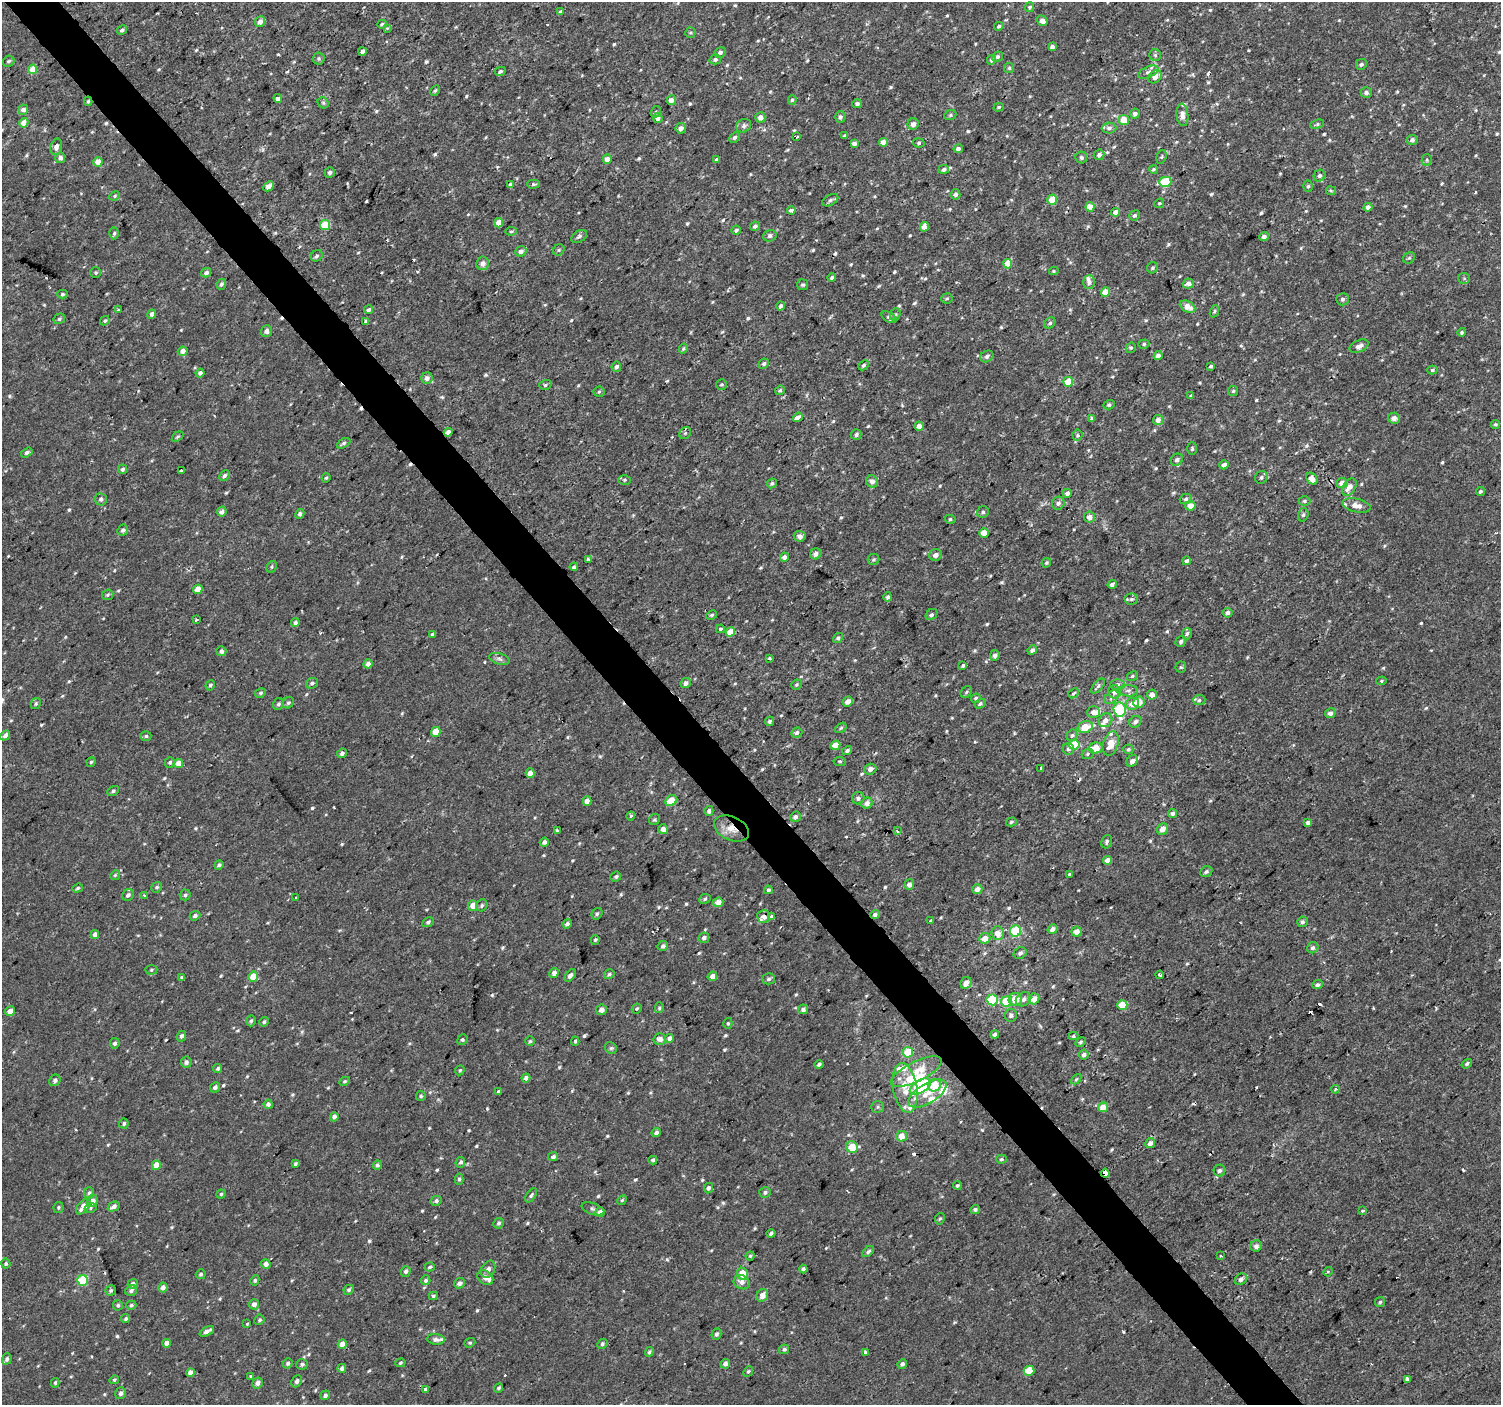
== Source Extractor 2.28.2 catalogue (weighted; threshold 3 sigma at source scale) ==
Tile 11 of 4 x 4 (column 3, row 3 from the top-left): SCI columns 3001-4499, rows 1544-2946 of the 6003 x 5958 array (HDU 1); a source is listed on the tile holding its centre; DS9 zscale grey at full resolution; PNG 1503 x 1407 px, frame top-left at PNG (2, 2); each listed source drawn as its Kron ellipse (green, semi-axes under 4 px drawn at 4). Shown black and unused: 4% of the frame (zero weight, under 2 of 3 exposures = <1% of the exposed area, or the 3 px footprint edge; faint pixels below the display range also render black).
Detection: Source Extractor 2.28.2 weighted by HDU 2 'WHT'; one run over the whole footprint, this tile lists its part. Background 2.98e-04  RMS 0.002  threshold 0.00922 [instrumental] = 3 sigma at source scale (4.5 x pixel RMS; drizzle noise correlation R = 1.50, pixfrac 1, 0.0396/0.0396 arcsec/px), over >= 5 px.
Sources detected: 753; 1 inside a brighter object's white glare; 16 cosmic-ray / hot-pixel residue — neither listed nor drawn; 19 inside a brighter listed object's ellipse — not listed separately; of the other 717, all 500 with FLUX_AUTO >= 0.288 (the completeness limit of this list) listed and drawn (217 fainter detections not listed), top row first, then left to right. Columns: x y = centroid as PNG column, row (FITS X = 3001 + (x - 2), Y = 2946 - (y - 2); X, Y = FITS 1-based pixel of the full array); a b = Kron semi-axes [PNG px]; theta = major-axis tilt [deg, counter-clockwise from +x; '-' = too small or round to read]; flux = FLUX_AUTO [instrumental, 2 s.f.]
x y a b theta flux
1030 7 5 4 - 0.47
560 12 4 3 - 0.37
260 21 5 5 - 1.2
1042 21 6 5 - 1.3
382 24 5 3 - 0.38
999 26 5 4 - 0.39
387 28 4 3 - 0.33
122 30 5 4 - 0.48
691 32 5 5 - 0.33
1052 47 4 4 - 0.71
362 51 4 3 - 0.61
720 52 6 5 - 0.7
1155 55 6 5 - 0.45
997 57 6 4 32 0.44
319 58 6 6 - 0.39
715 59 5 5 - 0.58
992 60 5 4 - 0.66
9 61 6 5 - 0.43
1361 64 6 5 - 0.51
1009 68 5 5 - 0.31
33 69 4 4 - 3.6
500 71 5 4 - 0.39
1148 72 11 5 24 0.83
1155 77 7 6 - 1.5
435 90 5 4 - 0.33
1366 93 5 5 - 0.7
278 98 4 3 - 1.5
671 100 5 4 - 1.2
792 100 5 4 - 0.36
88 101 4 4 - 0.29
323 103 6 5 - 0.36
857 104 5 4 - 0.59
999 107 5 4 - 0.31
23 110 5 5 - 0.99
656 112 6 5 - 0.33
1135 114 5 5 - 0.75
950 115 6 5 - 0.35
1182 115 11 6 -83 1.2
760 117 5 5 - 1.2
840 117 5 5 - 0.58
658 118 5 5 - 0.91
1124 120 5 5 - 3.2
24 123 5 4 - 1.8
913 124 6 5 - 0.86
1317 124 7 4 19 0.34
744 126 8 6 31 0.6
681 128 5 5 - 1.1
1109 128 7 5 2 0.62
845 136 4 3 - 0.44
735 137 6 4 43 0.47
796 137 4 3 - 0.51
1412 140 5 5 - 0.73
883 142 4 4 - 1.5
854 143 4 4 - 0.84
919 143 6 4 -10 0.39
56 147 8 5 77 0.96
958 149 5 4 - 0.77
1099 155 5 5 - 0.67
1081 157 6 5 - 0.46
1161 157 7 5 72 0.34
60 158 5 5 - 0.93
607 159 4 4 - 1.4
716 160 4 3 - 0.38
1427 160 5 5 - 0.31
98 162 5 4 - 1.8
944 169 5 4 - 0.64
1153 169 4 4 - 0.31
330 172 5 5 - 0.53
1320 176 6 5 - 0.63
1165 182 6 5 - 7.8
510 184 3 3 - 0.58
534 184 6 4 2 0.45
268 186 6 4 42 1.1
1308 186 5 5 - 0.35
1331 191 5 4 - 0.31
956 194 5 5 - 0.64
115 196 5 4 - 0.33
830 200 8 5 29 0.5
1052 200 5 5 - 4.7
1159 203 5 4 - 0.31
1090 207 4 4 - 3.1
1368 207 4 4 - 0.97
791 210 4 4 - 0.85
1116 212 4 4 - 1.1
1134 215 5 5 - 0.49
499 223 5 4 - 2.6
325 225 5 5 - 5.8
755 226 5 4 - 0.63
924 227 5 4 - 1.6
736 230 5 4 - 0.48
511 231 5 4 - 0.29
114 233 6 4 87 0.36
579 236 8 5 32 0.52
770 236 7 6 - 0.61
1264 237 5 4 - 0.74
559 250 6 5 - 0.34
521 251 5 5 - 0.79
317 256 6 5 - 0.45
1409 258 6 5 - 0.33
483 263 6 6 - 1.4
1008 264 5 4 - 3.4
1153 268 5 5 - 0.4
1054 271 5 4 - 0.3
96 273 5 5 - 0.32
206 273 5 4 - 0.72
832 277 4 4 - 0.42
1464 278 6 5 - 0.33
1089 282 6 6 - 0.81
221 284 5 4 - 0.45
1188 284 5 5 - 1
803 285 5 5 - 0.36
1106 292 4 4 - 2.6
62 294 5 4 - 0.33
947 298 6 5 - 0.32
1342 299 6 6 - 0.48
781 306 4 3 - 0.47
1188 307 8 5 -28 2.1
118 310 3 3 - 0.45
369 310 5 4 - 0.5
1214 311 6 4 70 0.34
152 314 4 4 - 0.78
895 314 6 5 - 0.4
889 317 8 5 -30 0.52
59 319 6 5 - 0.42
105 321 5 4 - 0.33
366 321 4 3 - 0.44
1050 323 6 5 - 0.47
266 331 6 5 - 0.73
1462 332 4 4 - 0.36
1144 344 6 4 17 0.37
1359 346 10 6 26 1.2
1131 348 5 5 - 0.35
683 349 5 4 - 0.29
183 351 5 4 - 1.1
987 356 7 5 31 0.62
1158 356 4 4 - 1.1
764 364 5 5 - 0.47
863 365 5 4 - 0.39
1211 366 3 3 - 0.38
616 367 5 4 - 0.75
1432 370 5 4 - 0.3
200 373 4 4 - 0.69
427 378 6 5 - 0.89
1068 382 5 5 - 5.1
722 384 5 5 - 0.33
545 385 6 4 18 0.35
780 390 5 4 - 0.38
1233 391 5 5 - 0.33
599 392 5 5 - 0.3
1191 396 4 3 - 0.43
1109 405 5 4 - 0.42
798 417 5 4 - 1.2
1394 418 6 5 - 1.2
1092 419 4 3 - 0.54
1158 420 5 5 - 1.1
1496 424 4 4 - 0.34
919 426 4 4 - 1.1
448 432 4 4 - 1.3
685 433 6 5 - 0.41
856 435 5 5 - 0.5
1077 435 5 5 - 0.38
178 437 6 4 37 0.3
344 443 7 4 28 0.45
1192 449 6 4 -90 0.34
27 452 6 4 34 0.53
1177 460 6 5 - 0.71
1224 465 4 4 - 0.97
123 469 5 4 - 0.47
181 470 3 3 - 3.2
224 476 6 4 46 0.45
1261 477 6 6 - 0.53
326 478 4 4 - 0.29
1312 479 6 5 - 1.7
624 480 6 5 - 0.31
872 481 6 6 - 1.1
772 483 5 4 - 0.39
1342 483 5 5 - 1.3
1349 487 9 6 57 1.7
1480 491 5 3 - 0.38
1067 493 4 4 - 0.85
101 499 6 6 - 0.59
1186 499 6 5 - 0.49
1305 501 6 4 2 0.37
1058 503 6 6 - 0.72
1357 505 14 6 -13 1.7
1190 506 5 5 - 1.9
222 512 5 4 - 0.82
983 512 6 5 - 0.45
300 514 5 4 - 0.66
1303 515 7 5 74 0.41
1090 517 5 5 - 1.4
950 519 5 4 - 0.39
123 530 6 5 - 0.62
984 533 4 4 - 2
800 536 6 5 - 0.73
816 554 6 5 - 0.85
935 555 6 5 - 0.96
784 557 4 4 - 0.84
588 559 4 4 - 0.3
874 559 6 5 - 0.37
1186 561 4 4 - 0.63
1046 563 5 4 - 0.34
272 567 6 4 59 0.31
574 567 4 4 - 0.38
1112 584 4 3 - 0.53
198 589 5 4 - 2.1
108 595 6 5 - 0.34
888 597 4 4 - 0.49
1131 599 7 5 3 0.46
1228 613 5 5 - 0.75
712 615 6 4 27 0.33
932 615 6 5 - 0.48
196 620 3 3 - 0.59
295 623 4 4 - 0.68
720 629 4 4 - 0.35
730 632 5 4 - 2.7
432 634 4 4 - 0.31
1187 634 6 5 - 0.46
838 638 5 4 - 0.44
1181 641 5 5 - 0.45
1032 650 5 4 - 0.68
221 651 5 5 - 0.76
995 655 5 4 - 0.72
769 658 3 3 - 0.4
499 659 10 5 -16 0.66
368 664 4 4 - 1.2
963 665 3 3 - 0.36
1181 667 5 5 - 0.32
1132 676 6 4 25 0.32
1381 681 5 4 - 0.3
312 683 6 5 - 0.49
686 683 5 4 - 0.81
796 684 5 5 - 0.3
210 685 5 4 - 0.41
1118 685 7 5 0 0.53
1098 686 9 4 49 0.59
1128 691 10 5 -3 0.81
966 692 6 5 - 0.34
1114 692 6 6 - 1.1
260 693 5 4 - 0.35
1073 693 6 4 40 0.29
1152 695 5 5 - 1.2
1112 697 8 5 40 0.7
976 698 5 4 - 0.37
1199 700 6 5 - 0.4
848 701 5 4 - 1.3
1139 702 6 5 - 2.2
36 703 6 4 61 0.33
288 703 6 5 - 0.4
278 704 6 5 - 0.44
980 704 6 4 32 0.39
1133 704 6 6 - 1.9
1120 709 7 6 - 16
1093 712 6 5 - 1.1
1330 713 5 5 - 0.83
1105 720 7 6 - 1.2
769 721 5 4 - 0.5
1135 722 6 5 - 0.75
1085 727 8 6 16 3.5
841 728 6 4 37 0.34
436 732 5 4 - 3.3
797 733 6 4 25 0.58
5 735 5 4 - 0.68
1072 735 6 5 - 0.37
146 736 5 5 - 0.38
1111 744 12 7 73 2.8
835 745 5 4 - 2
1074 745 5 5 - 5.3
1096 748 7 5 13 3.3
1068 749 6 5 - 0.48
1128 749 5 4 - 0.4
847 750 5 4 - 0.44
342 753 5 4 - 0.55
1088 754 6 5 - 0.39
840 761 6 4 -6 0.31
1132 761 6 5 - 0.93
91 762 5 4 - 0.29
170 762 5 5 - 0.41
178 764 5 4 - 2.2
1041 768 4 2 - 0.44
870 769 6 5 - 0.92
530 773 5 4 - 1.3
113 791 6 4 29 0.41
858 798 6 6 - 0.76
587 801 4 4 - 1.5
671 801 6 5 - 3.4
867 803 6 5 - 1.1
709 811 5 4 - 0.61
1172 813 5 4 - 0.58
631 816 4 3 - 0.41
795 817 5 5 - 0.64
654 820 6 5 - 0.37
1011 822 5 4 - 0.29
1308 822 4 4 - 0.52
663 829 5 5 - 1.4
731 829 18 11 -25 3
1162 829 6 5 - 1.7
557 830 3 3 - 0.85
897 831 3 3 - 0.38
544 842 5 4 - 0.7
1107 842 7 5 71 0.47
1107 860 4 4 - 1.6
219 865 5 4 - 0.48
1206 872 6 5 - 0.51
1070 874 3 3 - 0.33
115 875 5 4 - 0.29
616 877 5 5 - 0.41
909 885 5 4 - 1
157 887 5 5 - 0.4
78 888 5 4 - 0.32
977 889 5 4 - 1.1
768 890 4 4 - 0.51
128 895 6 5 - 0.66
185 895 5 5 - 0.42
145 896 3 3 - 0.87
296 898 3 3 - 0.31
705 899 6 4 25 0.38
718 902 5 5 - 1.5
482 905 6 5 - 0.4
473 906 5 5 - 2.4
597 914 6 5 - 0.42
875 915 5 4 - 0.64
195 916 5 4 - 0.54
763 917 6 6 - 1.5
772 917 4 3 - 0.99
931 921 4 3 - 0.62
428 922 6 4 28 0.46
1302 922 5 5 - 0.49
567 924 5 4 - 0.6
1053 929 5 4 - 0.95
1015 931 5 5 - 11
1076 932 5 5 - 1.7
998 933 7 6 - 1.8
95 934 4 4 - 1
704 938 5 5 - 0.75
985 938 5 5 - 1.8
595 940 5 4 - 0.33
663 946 5 5 - 0.48
1313 948 6 5 - 0.51
1020 953 7 5 35 0.59
151 970 6 5 - 0.33
554 973 5 4 - 1.1
609 974 5 4 - 0.46
570 975 7 4 53 0.69
1160 975 4 3 - 0.42
712 976 5 4 - 1.2
182 977 4 3 - 0.47
253 977 5 5 - 3.2
769 979 6 5 - 0.5
966 983 6 5 - 1.4
1317 985 5 4 - 0.55
1015 999 6 6 - 2.5
1024 999 8 6 32 0.86
1034 999 5 5 - 2.1
992 1000 5 5 - 12
1006 1001 5 5 - 5.9
1122 1005 5 5 - 5.6
637 1008 5 4 - 0.33
659 1008 5 4 - 0.33
803 1009 5 5 - 0.81
601 1010 5 5 - 1.1
10 1011 5 5 - 1.3
1011 1015 6 6 - 0.64
251 1021 6 4 73 0.38
264 1022 5 4 - 0.39
728 1023 5 4 - 0.29
995 1034 4 3 - 0.66
181 1036 5 4 - 0.52
1074 1036 5 4 - 0.33
669 1038 4 4 - 1.1
660 1039 6 5 - 1.1
462 1040 5 5 - 0.38
530 1041 5 5 - 0.3
575 1041 4 4 - 0.34
1081 1042 6 4 28 0.36
115 1043 5 5 - 0.52
611 1048 6 5 - 0.41
908 1052 5 5 - 5.2
1084 1055 5 4 - 0.79
186 1062 5 5 - 0.69
819 1064 4 3 - 0.47
1467 1064 5 4 - 0.47
218 1068 5 4 - 0.53
460 1070 5 4 - 0.31
916 1072 28 10 26 4.4
526 1078 4 4 - 0.98
1076 1079 6 3 45 0.29
55 1080 6 5 - 0.72
345 1081 5 4 - 0.32
935 1085 7 6 - 4
215 1087 5 4 - 0.62
920 1087 12 6 32 18
905 1088 25 12 -80 4.3
1335 1089 4 3 - 0.33
498 1092 3 3 - 1
927 1094 21 10 31 3.4
421 1096 5 5 - 0.38
268 1104 4 4 - 0.8
878 1107 6 5 - 0.38
1103 1107 5 5 - 2.1
334 1117 4 4 - 0.88
124 1124 5 4 - 0.4
656 1133 4 4 - 0.6
901 1136 5 5 - 2.1
1150 1143 5 4 - 0.92
852 1147 6 5 - 5.4
553 1157 5 4 - 0.48
1001 1159 5 4 - 0.4
653 1160 4 4 - 0.4
460 1162 5 4 - 0.5
295 1164 4 3 - 0.36
156 1165 5 4 - 2.9
377 1165 5 4 - 0.52
1220 1171 6 5 - 0.64
1105 1173 4 3 - 27
459 1179 5 4 - 0.44
957 1186 4 3 - 0.33
708 1188 5 4 - 0.67
765 1192 6 5 - 0.51
89 1193 6 5 - 0.5
221 1194 4 4 - 0.32
531 1195 8 4 55 0.48
622 1200 5 4 - 0.29
93 1201 6 5 - 1.3
436 1201 6 5 - 0.46
83 1206 9 5 50 1.8
58 1207 5 5 - 0.35
114 1207 6 4 30 0.84
91 1208 6 5 - 0.34
593 1209 12 5 -19 0.7
975 1209 5 4 - 0.42
1363 1211 3 3 - 0.46
600 1212 5 4 - 1.2
940 1219 6 5 - 0.33
498 1223 5 5 - 0.38
771 1233 4 3 - 0.52
1256 1246 6 5 - 0.87
868 1252 7 4 41 0.42
750 1256 4 4 - 0.3
1221 1256 3 3 - 0.39
6 1264 5 4 - 0.35
266 1264 5 4 - 1
430 1267 5 4 - 0.37
488 1269 9 6 63 0.9
803 1269 4 4 - 0.56
406 1271 5 5 - 0.53
1328 1272 5 4 - 0.34
201 1274 5 5 - 0.41
743 1274 6 5 - 4
485 1277 8 6 -35 0.96
1241 1279 7 5 36 0.74
83 1280 5 5 - 11
255 1280 5 4 - 0.35
426 1280 5 5 - 0.41
742 1282 8 7 - 1.2
459 1283 5 5 - 0.77
133 1284 5 5 - 0.83
163 1287 5 4 - 0.89
111 1290 5 5 - 0.34
349 1290 5 4 - 0.42
131 1291 6 5 - 0.6
762 1295 6 5 - 1.7
433 1296 4 3 - 0.36
1380 1302 5 5 - 0.37
254 1304 5 5 - 0.91
118 1305 5 5 - 0.41
131 1305 5 4 - 0.38
126 1319 5 4 - 0.44
259 1320 5 5 - 0.36
247 1324 3 3 - 0.4
207 1331 8 4 27 0.96
716 1334 5 5 - 0.51
436 1339 9 5 -5 0.69
166 1343 4 4 - 0.88
470 1343 6 4 20 0.29
342 1344 5 4 - 1.8
602 1344 5 4 - 0.38
784 1349 5 5 - 0.48
649 1352 5 4 - 0.38
865 1352 3 3 - 0.92
7 1359 6 5 - 0.58
288 1363 5 4 - 0.42
400 1363 5 4 - 0.3
302 1364 6 5 - 0.44
725 1364 5 4 - 0.83
902 1364 5 4 - 0.59
342 1368 4 4 - 0.73
748 1371 6 4 49 0.34
1029 1371 5 5 - 4.6
191 1373 4 4 - 1.4
251 1377 3 3 - 0.34
1407 1379 4 4 - 0.83
114 1380 5 4 - 0.3
297 1381 6 5 - 0.55
55 1383 5 3 - 0.32
258 1383 5 5 - 0.98
498 1388 5 4 - 0.4
425 1389 4 3 - 1
121 1393 6 5 - 0.65
325 1395 5 4 - 0.56
Overlapping masked pixels (flux is a lower limit): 5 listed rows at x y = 88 101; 448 432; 731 829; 875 915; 1105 1173